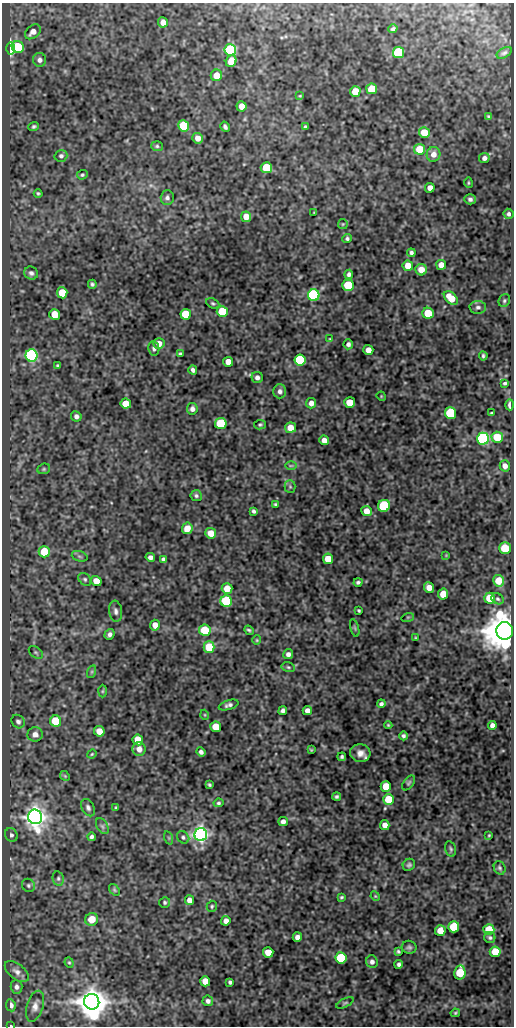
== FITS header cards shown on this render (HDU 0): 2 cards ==
NAXIS1  =                  512
NAXIS2  =                 1024

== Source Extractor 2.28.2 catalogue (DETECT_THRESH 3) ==
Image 512 x 1024 px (HDU 0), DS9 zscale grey, 1 PNG px = 1 image px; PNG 516 x 1028 px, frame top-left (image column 1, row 1024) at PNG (2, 3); each listed source drawn as its Kron ellipse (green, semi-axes under 4 px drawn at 4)
Background 50.2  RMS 0.56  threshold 1.69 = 3 sigma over >= 5 px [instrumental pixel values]
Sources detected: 209; all 209 listed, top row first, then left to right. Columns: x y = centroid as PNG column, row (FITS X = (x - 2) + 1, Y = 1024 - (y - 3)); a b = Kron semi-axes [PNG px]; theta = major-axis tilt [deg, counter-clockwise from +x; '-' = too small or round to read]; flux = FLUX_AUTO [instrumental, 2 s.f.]
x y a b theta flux
163 22 5 5 - 280
393 29 4 3 - 73
33 32 9 6 40 260
18 47 6 5 - 1500
11 48 6 4 90 7700
230 50 6 5 - 4400
398 53 5 5 - 3200
504 53 8 4 29 81
40 60 7 6 - 150
231 61 6 5 - 570
216 75 6 5 - 480
372 89 5 5 - 1200
355 91 5 5 - 810
300 96 4 3 - 32
242 106 5 5 - 420
488 116 4 3 - 48
34 126 5 4 - 74
184 126 6 5 - 2300
225 127 5 3 - 91
305 127 4 4 - 54
424 132 5 5 - 780
198 138 5 5 - 310
157 146 6 5 - 64
420 149 5 5 - 950
433 154 7 7 - 290
61 156 6 6 - 93
484 158 5 5 - 140
266 168 5 5 - 1500
82 175 5 4 - 58
468 183 5 2 - 36
430 188 5 5 - 260
38 193 4 4 - 58
167 198 7 6 - 120
470 199 6 5 - 110
314 212 3 2 - 22
509 214 5 5 - 110
246 217 5 5 - 420
343 224 5 5 - 45
347 238 4 4 - 71
411 253 4 3 - 91
441 265 5 5 - 360
408 266 5 5 - 420
421 270 6 5 - 390
31 273 7 6 - 110
349 274 4 4 - 94
92 284 4 3 - 70
348 285 6 5 - 2300
62 293 5 5 - 890
314 295 6 6 - 7000
451 298 8 5 -42 720
504 301 7 5 62 74
213 303 7 4 -24 59
478 307 8 6 -3 120
222 311 5 5 - 1600
428 313 5 5 - 1200
55 314 5 5 - 720
186 314 5 5 - 1800
330 339 4 4 - 38
159 343 5 5 - 300
348 344 5 4 - 120
154 349 7 5 -78 97
368 350 5 5 - 290
180 354 4 3 - 71
32 355 6 6 - 10000
483 356 4 3 - 61
300 360 6 5 - 4400
228 362 5 5 - 350
58 365 3 3 - 47
193 370 4 4 - 110
257 377 6 5 - 130
505 383 4 3 - 64
280 391 7 6 - 140
381 396 5 4 - 35
126 403 5 5 - 680
311 403 5 5 - 230
350 403 5 5 - 1100
510 405 5 3 - 250
192 409 6 5 - 140
450 413 6 5 - 2900
492 413 3 2 - 43
76 416 5 5 - 140
221 424 5 5 - 2700
260 425 6 4 10 63
290 428 5 5 - 360
497 437 5 5 - 890
483 439 6 6 - 10000
324 440 5 4 - 230
291 466 6 4 0 49
505 466 5 5 - 170
44 469 6 5 - 60
290 487 6 5 - 71
196 496 5 5 - 81
275 504 4 3 - 53
384 506 6 6 - 3900
254 511 4 3 - 79
367 511 5 5 - 390
187 528 6 5 - 490
211 533 5 5 - 590
505 548 6 6 - 870
44 552 5 5 - 1300
446 555 4 4 - 30
80 556 8 5 -19 80
150 557 5 4 - 140
163 559 4 4 - 82
328 559 5 5 - 580
85 579 7 5 -46 75
96 581 5 5 - 490
498 581 6 5 - 830
358 582 4 3 - 74
429 587 5 5 - 340
227 588 5 5 - 580
443 594 5 5 - 660
489 598 5 5 - 710
498 599 6 5 - 72
226 601 6 5 - 4200
116 611 10 6 -82 140
359 611 3 3 - 49
408 617 6 4 18 50
155 625 5 4 - 370
355 628 9 3 -75 50
205 630 5 5 - 1400
249 630 5 3 - 64
505 631 9 8 - 130000
109 634 5 4 - 120
415 638 4 2 - 31
257 640 5 4 - 43
209 647 5 5 - 1200
36 652 8 5 -38 73
288 654 5 5 - 140
288 667 6 5 - 67
91 672 6 4 71 62
102 691 6 4 88 49
381 704 4 4 - 97
229 705 10 4 17 110
283 710 4 4 - 110
307 711 5 4 - 220
205 715 5 3 - 31
56 721 6 5 - 1800
18 722 7 6 - 110
388 725 4 4 - 43
492 725 4 4 - 160
216 727 5 5 - 1000
99 731 5 5 - 430
35 734 7 7 - 220
403 736 4 4 - 86
138 740 5 5 - 800
139 749 7 6 - 230
311 750 3 2 - 31
201 752 5 4 - 110
360 753 10 9 - 270
92 754 5 4 - 37
342 757 4 3 - 73
65 776 5 4 - 45
409 783 8 5 53 72
209 785 4 3 - 55
386 786 5 5 - 840
337 797 4 3 - 75
389 799 5 5 - 1100
218 803 5 4 - 62
88 808 9 6 -62 120
116 808 4 3 - 40
35 817 7 7 - 45000
283 821 4 4 - 150
385 825 5 4 - 250
102 826 8 5 -60 100
11 835 7 6 - 99
201 835 6 6 - 21000
489 835 3 3 - 35
91 837 4 4 - 91
183 837 7 5 -43 81
169 838 7 4 -71 55
451 849 8 5 -76 75
409 865 6 5 - 78
500 868 7 5 -64 73
58 878 7 5 -78 85
28 885 7 6 - 87
114 890 6 4 -52 55
375 896 5 4 - 41
342 897 4 3 - 49
189 900 5 4 - 240
165 902 5 5 - 68
212 906 6 5 - 62
92 919 7 6 - 540
226 921 5 4 - 210
454 927 6 5 - 1700
489 929 5 5 - 840
440 930 5 5 - 420
297 937 5 4 - 180
490 938 5 5 - 72
409 947 7 6 - 90
398 951 4 3 - 59
268 952 5 5 - 550
495 952 5 5 - 890
341 958 5 5 - 2700
372 962 6 5 - 120
69 963 5 4 - 48
399 964 4 3 - 85
17 972 14 7 -38 200
460 972 7 5 80 1300
205 981 5 5 - 480
230 982 4 4 - 78
16 987 7 6 - 130
208 1001 5 5 - 130
92 1002 8 7 - 94000
345 1003 9 4 26 62
11 1005 6 4 -82 160
35 1006 16 8 72 260
455 1013 4 3 - 50
11 1026 3 2 - 41
At the frame edge (FLAGS 8, measured only in part): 1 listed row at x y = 11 1026